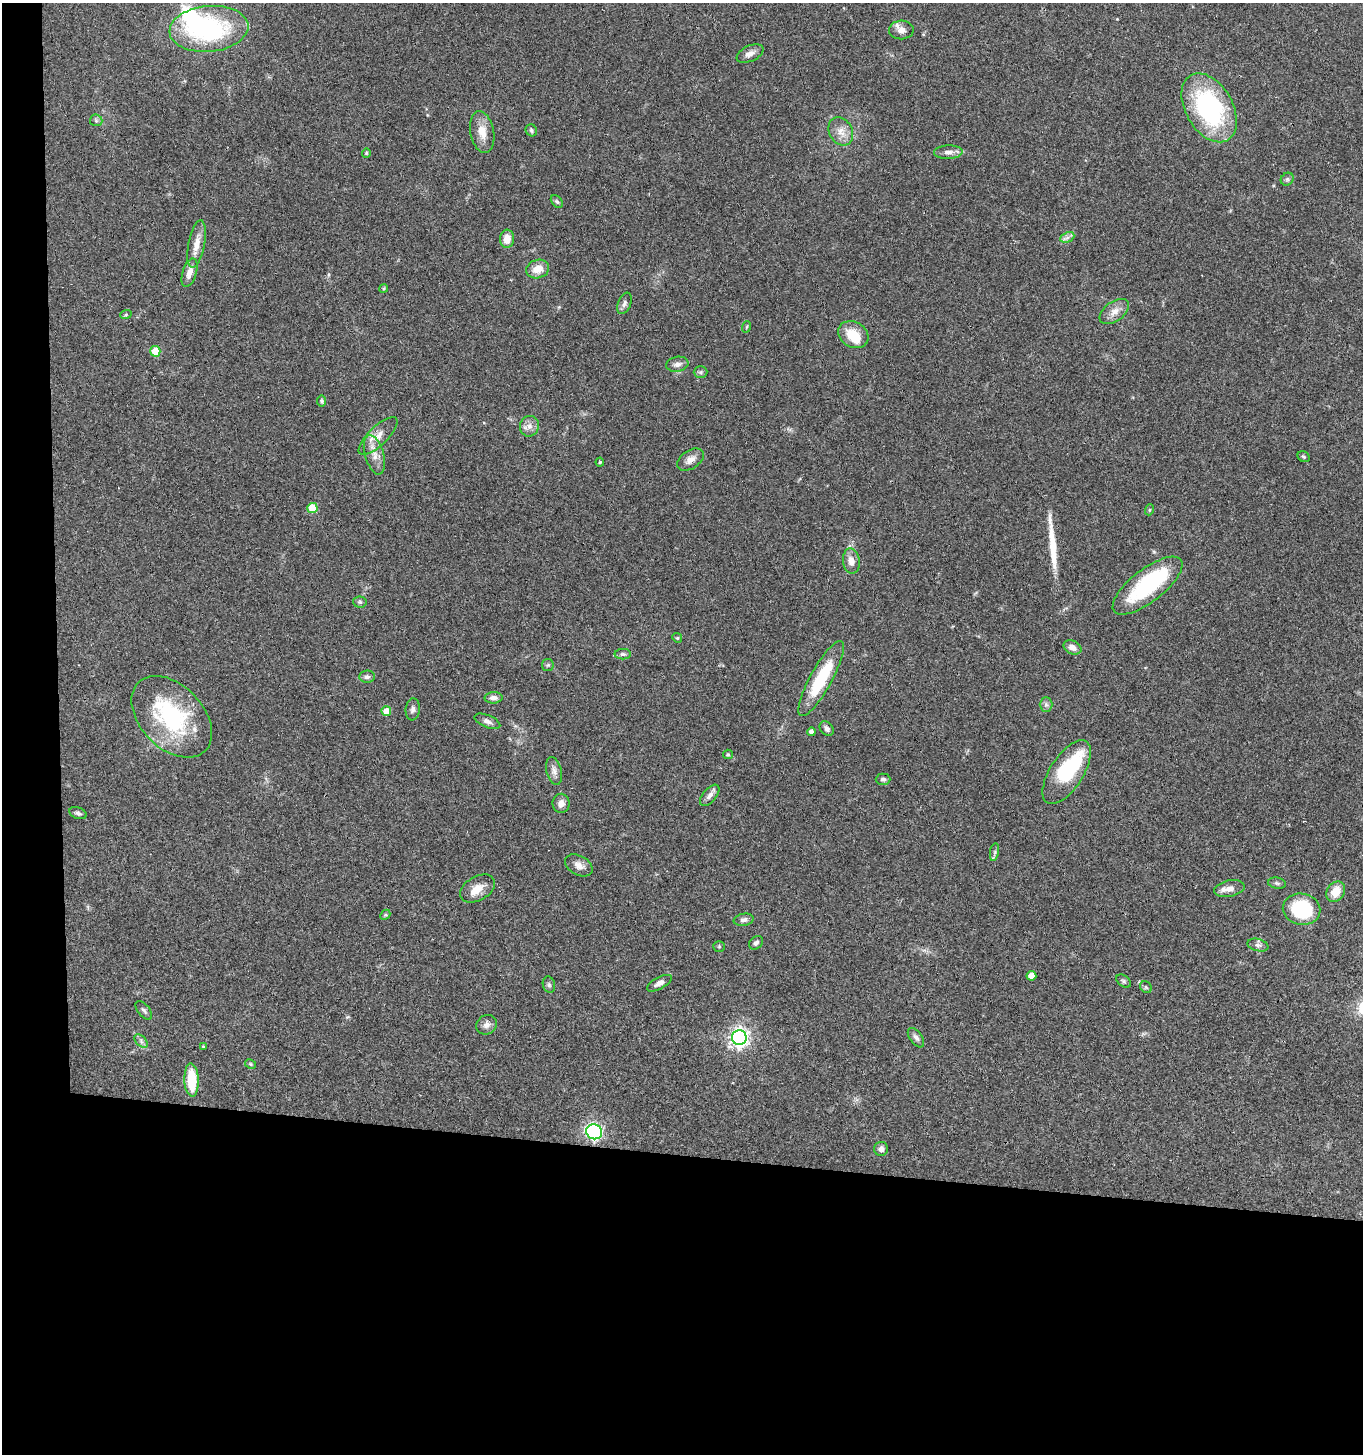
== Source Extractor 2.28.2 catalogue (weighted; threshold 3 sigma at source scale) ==
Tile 7 of 3 x 3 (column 1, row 3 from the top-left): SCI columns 204-1564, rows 6-1457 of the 4443 x 4369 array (HDU 1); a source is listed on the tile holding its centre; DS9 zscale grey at full resolution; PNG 1365 x 1456 px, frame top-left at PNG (2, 3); each listed source drawn as its Kron ellipse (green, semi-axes under 4 px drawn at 4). Shown black and unused: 24% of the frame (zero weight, under 3 of 4 exposures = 6% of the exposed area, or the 3 px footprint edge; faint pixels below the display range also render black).
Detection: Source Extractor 2.28.2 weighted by HDU 2 'WHT'; one run over the whole footprint, this tile lists its part. Background 0.0671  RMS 0.0053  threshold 0.024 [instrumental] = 3 sigma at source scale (4.5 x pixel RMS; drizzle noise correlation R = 1.50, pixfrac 1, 0.05/0.05 arcsec/px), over >= 5 px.
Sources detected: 94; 4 inside a brighter object's white glare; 1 long thin detection or spike segment (spike, bleed or trail) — neither listed nor drawn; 3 inside a brighter listed object's ellipse — not listed separately; the other 86 listed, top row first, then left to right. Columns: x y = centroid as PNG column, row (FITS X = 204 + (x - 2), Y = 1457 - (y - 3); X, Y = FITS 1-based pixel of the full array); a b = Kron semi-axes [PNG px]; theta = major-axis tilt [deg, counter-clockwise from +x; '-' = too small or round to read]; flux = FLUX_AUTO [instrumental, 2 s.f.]
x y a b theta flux
209 29 39 23 5 73
901 30 12 9 2 3.8
750 54 14 7 25 3.2
1209 108 37 23 -60 78
96 120 6 6 - 0.91
531 130 6 5 - 0.97
841 131 15 11 -61 5.3
482 132 21 12 -79 7.2
948 152 14 7 3 2.9
366 153 4 4 - 0.59
1287 179 7 6 - 1.2
557 201 7 5 -48 0.96
1067 237 7 4 25 1.6
507 239 9 7 87 5.8
197 244 24 8 79 6.5
538 269 11 9 16 6.3
189 273 15 7 73 4.3
384 288 4 3 - 0.55
624 303 11 6 67 1.9
1114 311 17 9 36 4.7
126 314 6 4 20 0.66
746 327 6 3 70 0.56
853 335 16 12 -29 11
155 351 5 5 - 15
677 364 11 7 10 2.6
700 372 7 6 - 1.1
322 401 5 4 - 1.1
529 426 10 9 - 3.2
378 436 25 9 44 6.6
374 455 20 9 -74 6
1304 457 6 5 - 0.9
690 460 15 9 34 3.8
600 462 4 4 - 0.57
312 508 5 5 - 16
1149 510 5 3 - 0.54
851 561 12 8 -82 4
1147 586 42 16 38 44
360 602 7 5 -3 1.1
677 638 5 4 - 0.68
1072 647 9 6 -25 3.5
623 654 8 5 0 1.3
548 665 6 5 - 0.92
367 677 8 6 2 1.5
821 679 42 11 61 27
493 698 9 5 2 2.3
1046 705 7 6 - 1.4
413 709 11 7 84 1.9
386 711 5 5 - 6.9
172 717 48 31 -46 57
487 721 13 6 -22 2.1
827 729 8 6 -47 1.6
811 732 4 4 - 1.9
728 754 5 4 - 0.67
554 771 14 7 -77 2.9
1067 772 36 16 58 33
883 779 7 5 0 1.2
710 795 13 6 50 2.7
561 803 9 8 - 3.1
78 813 9 5 -21 1.4
994 852 9 4 81 1.1
579 865 15 9 -29 3.7
1277 883 9 5 -9 1.2
478 888 19 12 30 6.2
1229 888 15 8 12 3.7
1336 892 11 8 57 8.4
1302 909 19 15 -9 35
385 915 6 4 43 0.64
744 920 10 6 10 2.1
756 943 8 6 40 1.3
1258 945 10 6 -15 1.7
719 946 5 5 - 0.7
1031 976 5 5 - 5.4
1124 981 8 5 -37 1
659 983 13 6 29 3
549 985 8 6 -75 1.2
1146 987 6 5 - 0.89
144 1010 11 5 -50 1.4
487 1025 11 9 31 2.6
739 1037 7 7 - 230
916 1038 11 6 -53 1.9
141 1041 8 5 -47 1.5
203 1046 3 3 - 0.52
250 1064 6 4 -28 0.68
192 1080 17 7 -87 19
594 1132 8 7 - 120
881 1149 7 7 - 2.4
Overlapping masked pixels (flux is a lower limit): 1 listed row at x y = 378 436